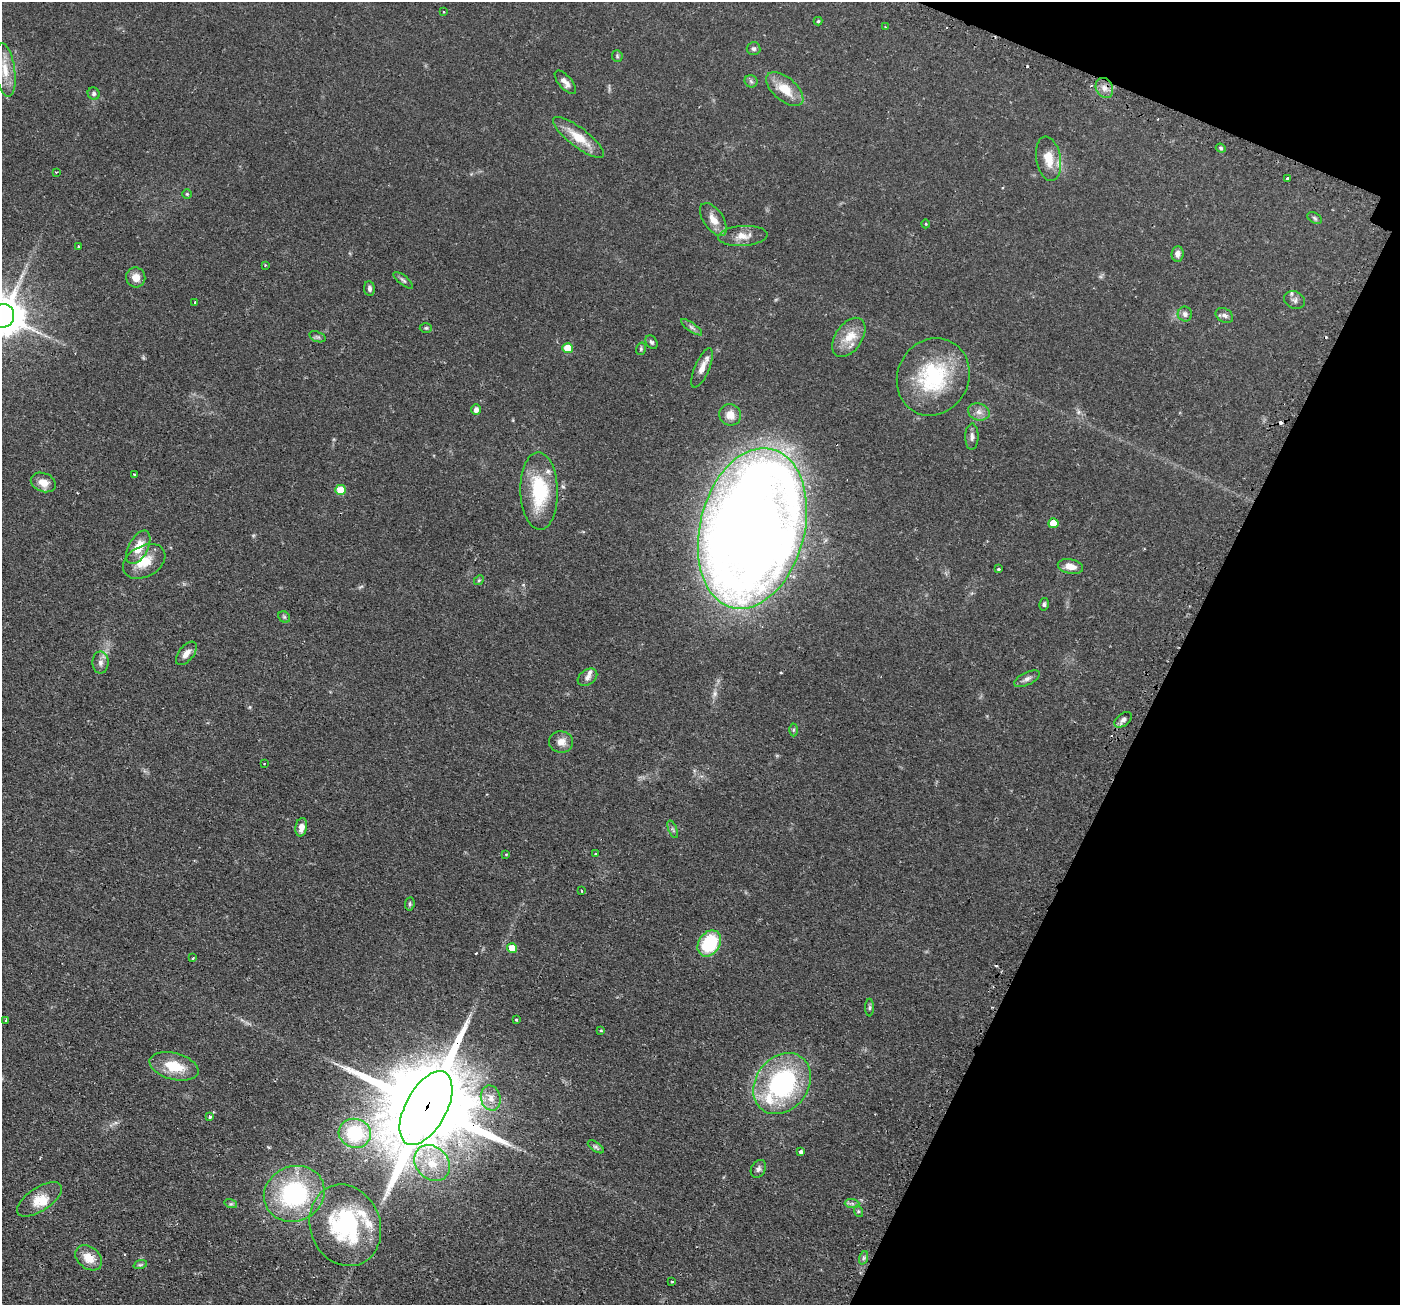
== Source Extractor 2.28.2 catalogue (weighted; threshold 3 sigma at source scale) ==
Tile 8 of 4 x 4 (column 4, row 2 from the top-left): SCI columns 4237-5634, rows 2779-4081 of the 5676 x 5691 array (HDU 1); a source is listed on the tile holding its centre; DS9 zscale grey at full resolution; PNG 1402 x 1307 px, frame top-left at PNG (2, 2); each listed source drawn as its Kron ellipse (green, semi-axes under 4 px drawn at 4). Shown black and unused: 19% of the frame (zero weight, under 2 of 3 exposures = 4% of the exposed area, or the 3 px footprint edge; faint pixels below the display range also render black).
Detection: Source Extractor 2.28.2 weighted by HDU 2 'WHT'; one run over the whole footprint, this tile lists its part. Background 0.0608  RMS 0.0049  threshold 0.0219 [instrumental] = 3 sigma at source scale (4.5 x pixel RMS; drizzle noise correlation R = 1.50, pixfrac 1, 0.05/0.05 arcsec/px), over >= 5 px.
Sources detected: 109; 4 cosmic-ray / hot-pixel residue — neither listed nor drawn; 6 inside a brighter listed object's ellipse — not listed separately; the other 99 listed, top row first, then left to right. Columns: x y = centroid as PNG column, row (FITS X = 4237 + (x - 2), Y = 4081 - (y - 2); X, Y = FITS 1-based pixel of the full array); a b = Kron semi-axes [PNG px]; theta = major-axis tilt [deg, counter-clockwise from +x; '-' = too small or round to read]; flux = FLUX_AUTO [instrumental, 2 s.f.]
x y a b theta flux
444 12 3 2 - 0.31
818 21 4 4 - 0.62
886 27 4 2 - 0.39
753 49 7 6 - 1.2
617 56 6 5 - 0.65
5 70 27 10 -82 8.5
751 81 6 6 - 0.98
565 82 14 6 -49 2.5
1104 88 10 8 -63 3
785 89 22 11 -40 9.2
94 94 6 5 - 1.2
578 137 31 9 -37 11
1221 148 5 4 - 0.7
1048 159 22 12 -80 8.2
56 172 3 3 - 0.54
1287 178 3 3 - 1.6
187 194 5 4 - 0.55
1314 218 8 5 -28 0.86
713 219 19 10 -55 5.1
926 224 4 3 - 0.37
743 236 25 10 4 5.5
79 246 4 3 - 1.1
1177 254 8 6 85 2.2
265 265 3 3 - 0.36
136 277 10 9 - 4.1
403 280 12 4 -39 1.2
369 288 7 5 -85 1.4
1295 300 11 8 -23 1.9
195 302 3 2 - 0.36
1185 314 7 7 - 1.8
1224 315 9 6 -32 1.5
3 316 12 11 - 1700
692 327 12 4 -35 1.4
426 328 6 5 - 0.75
317 337 8 5 -19 0.97
849 337 22 13 55 8.5
651 342 7 5 -56 1
568 348 5 5 - 12
641 349 6 4 72 0.71
702 368 21 7 67 4.4
933 377 40 35 62 39
476 410 5 5 - 1.9
979 412 11 8 -16 2.7
730 415 11 10 - 4.9
972 437 13 6 89 2
134 475 3 2 - 0.63
43 482 13 9 -21 4.9
341 490 5 5 - 10
539 491 39 18 -88 29
1053 523 5 5 - 7.9
752 528 82 52 76 1100
138 547 18 9 63 8.3
144 561 23 15 29 10
1070 566 13 7 -12 4.8
998 569 3 3 - 0.76
479 580 5 4 - 0.59
1044 604 6 5 - 0.91
284 617 6 5 - 0.74
186 653 14 7 51 3.3
100 662 11 8 -90 2.4
587 677 10 7 35 2
1027 679 14 6 26 2
1123 720 10 6 37 1.7
793 730 6 4 89 0.73
561 742 12 10 -9 3.9
264 763 3 2 - 0.41
301 827 9 6 80 3.3
673 829 9 3 -69 0.72
506 854 3 3 - 0.41
595 854 3 2 - 0.45
581 891 3 2 - 0.4
410 904 6 4 83 0.84
709 943 14 10 56 29
512 948 5 5 - 6.6
193 958 3 2 - 0.59
870 1008 9 4 90 0.85
516 1019 3 3 - 0.73
6 1020 3 3 - 0.87
601 1030 4 3 - 0.45
174 1066 25 13 -15 13
782 1084 33 26 53 68
491 1098 12 9 -76 4.2
426 1108 40 20 61 12000
210 1117 3 3 - 1.8
355 1133 16 14 -16 29
596 1147 9 4 -35 1.2
801 1152 4 4 - 1.3
432 1163 19 16 -46 12
758 1169 9 7 59 1.5
294 1194 31 27 25 58
39 1199 26 11 33 8
852 1203 7 4 -1 1.1
231 1204 6 4 -17 0.81
858 1211 6 4 -72 0.62
345 1225 41 35 -69 53
89 1258 15 10 -39 7.2
863 1258 7 4 71 0.96
140 1265 7 4 18 0.84
672 1282 4 2 - 0.37
Overlapping masked pixels (flux is a lower limit): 2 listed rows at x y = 539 491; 426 1108
Isophote crosses this tile's border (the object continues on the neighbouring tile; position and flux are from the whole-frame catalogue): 1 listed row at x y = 3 316